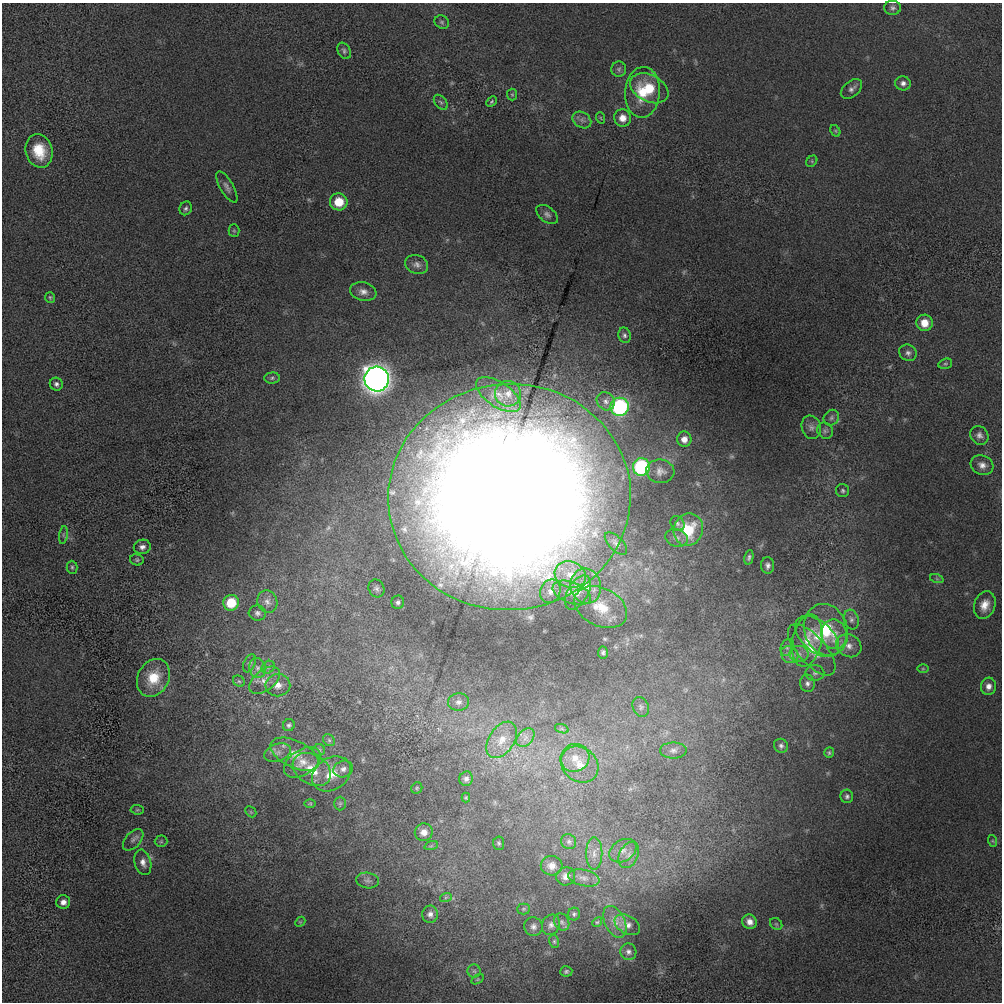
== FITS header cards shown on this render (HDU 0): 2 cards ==
NAXIS1  =                 1000 / length of data axis 1
NAXIS2  =                 1000 / length of data axis 2

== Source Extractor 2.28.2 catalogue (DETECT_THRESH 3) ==
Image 1000 x 1000 px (HDU 0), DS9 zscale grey, 1 PNG px = 1 image px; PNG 1004 x 1004 px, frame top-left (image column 1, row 1000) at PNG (2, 3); each listed source drawn as its Kron ellipse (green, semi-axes under 4 px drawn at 4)
Background -32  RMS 200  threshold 615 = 3 sigma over >= 5 px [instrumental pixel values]
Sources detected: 152; all 152 listed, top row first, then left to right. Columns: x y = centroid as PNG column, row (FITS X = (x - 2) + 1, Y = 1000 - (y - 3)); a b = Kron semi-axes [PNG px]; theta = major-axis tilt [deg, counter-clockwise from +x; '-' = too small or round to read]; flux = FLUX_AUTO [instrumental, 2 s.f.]
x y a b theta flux
893 8 8 7 - 4.4e+04
442 22 7 6 - 2.9e+04
344 51 9 6 -63 3.7e+04
619 69 7 7 - 3.8e+04
903 83 8 7 - 6.1e+04
649 88 20 13 -27 4.7e+05
851 89 12 8 41 6.3e+04
643 92 25 17 86 4.9e+05
512 94 6 5 - 2.0e+04
441 102 8 5 -49 3.5e+04
492 102 6 4 44 2.3e+04
601 118 6 3 -70 1.3e+04
622 118 8 8 - 1.3e+05
582 120 10 7 -33 6.3e+04
835 131 6 4 -60 2.1e+04
39 151 17 13 -75 3.9e+05
812 161 6 5 - 1.8e+04
227 187 18 6 -60 6.7e+04
339 202 9 8 - 3.2e+05
186 208 7 6 - 3.5e+04
547 214 12 7 -39 5.8e+04
234 231 6 5 - 1.9e+04
417 264 12 9 -21 7.2e+04
363 292 13 9 -13 9.9e+04
50 297 5 5 - 2.1e+04
924 323 8 8 - 2.0e+05
624 335 8 6 -76 3.8e+04
908 353 9 8 - 5.5e+04
945 364 7 5 15 2.1e+04
272 378 8 5 2 3.1e+04
377 379 12 12 - 1.2e+07
56 384 6 6 - 4.1e+04
508 394 13 12 - 1.5e+05
498 395 25 12 -34 2.7e+05
606 401 10 8 -46 6.8e+04
620 407 9 9 - 1.7e+06
831 418 8 7 - 4.7e+04
811 427 12 9 -71 7.4e+04
825 431 8 7 - 4.7e+04
979 435 10 8 -50 6.3e+04
684 439 7 7 - 9.7e+04
982 465 12 9 -25 9.5e+04
641 467 9 8 - 1.4e+06
660 471 14 11 -7 9.3e+04
843 491 6 6 - 3.1e+04
509 497 121 113 4 5.3e+07
677 523 8 6 -49 3.3e+04
688 530 16 14 72 5.5e+05
63 535 9 4 82 3.1e+04
676 538 11 8 -17 6.8e+04
616 543 14 7 -44 6.2e+04
142 547 8 7 - 7.0e+04
749 557 7 4 78 3.3e+04
137 560 7 5 -12 2.5e+04
768 565 8 6 89 4.9e+04
72 567 6 5 - 2.6e+04
570 574 16 13 -19 2.6e+05
937 579 7 4 -19 2.7e+04
586 586 18 15 -78 2.8e+05
376 588 9 7 -61 4.8e+04
550 591 12 10 68 9.4e+04
578 592 19 10 60 1.6e+05
572 593 20 10 -21 1.6e+05
267 602 11 10 - 8.3e+04
398 602 6 6 - 4.1e+04
231 603 8 7 - 4.2e+05
985 605 14 10 71 1.7e+05
601 607 28 19 -26 4.4e+05
257 613 9 7 -3 4.8e+04
851 619 10 7 -74 5.6e+04
826 630 26 21 -71 7.7e+05
834 634 15 13 -78 2.2e+05
817 637 26 15 -41 3.1e+05
807 640 26 15 79 3.3e+05
849 646 13 11 -30 1.3e+05
787 647 9 6 65 4.5e+04
812 650 32 14 -48 3.5e+05
603 652 6 5 - 3.0e+04
799 654 9 8 - 8.1e+04
790 655 9 8 - 7.5e+04
249 663 9 5 65 3.7e+04
268 667 7 5 43 3.7e+04
257 668 10 8 -74 7.8e+04
923 669 6 4 0 1.6e+04
815 673 9 8 - 5.0e+04
153 678 20 15 62 3.9e+05
264 680 18 10 38 1.5e+05
239 681 6 5 - 2.3e+04
807 683 9 7 -81 5.4e+04
278 685 12 11 - 1.2e+05
988 686 8 7 - 8.2e+04
458 702 10 8 2 8.2e+04
641 707 10 8 -66 5.6e+04
289 725 6 6 - 3.4e+04
562 729 7 4 -19 2.7e+04
525 738 11 7 47 8.5e+04
329 740 7 5 -45 2.7e+04
502 740 20 12 57 2.4e+05
781 746 7 6 - 4.0e+04
319 750 6 6 - 2.9e+04
673 750 13 8 0 7.3e+04
277 753 14 8 20 9.5e+04
829 753 5 5 - 2.3e+04
295 754 26 13 -26 2.8e+05
575 758 15 13 36 2.2e+05
302 762 20 12 33 1.9e+05
580 764 20 17 -40 2.8e+05
312 769 20 14 -32 3.4e+05
343 769 10 8 19 7.0e+04
331 774 21 15 34 2.9e+05
466 779 7 7 - 5.3e+04
417 788 6 5 - 2.0e+04
847 796 6 6 - 3.9e+04
466 798 5 4 - 1.6e+04
310 803 6 4 0 1.6e+04
340 803 7 5 89 2.2e+04
137 810 7 4 -6 2.2e+04
251 812 6 4 -46 2.0e+04
424 832 9 9 - 1.2e+05
133 840 13 7 48 6.5e+04
161 841 6 6 - 2.6e+04
993 841 6 4 -71 1.6e+04
569 842 8 7 - 4.2e+04
499 843 6 5 - 2.7e+04
431 846 7 4 19 2.2e+04
623 851 14 10 32 1.4e+05
594 853 16 8 -89 1.3e+05
629 855 14 9 63 1.1e+05
143 862 13 8 -75 9.8e+04
552 866 11 9 -3 1.0e+05
566 876 9 9 - 8.8e+04
584 878 16 8 -12 9.5e+04
368 880 11 7 -9 5.8e+04
446 897 6 4 19 2.0e+04
63 902 7 7 - 8.0e+04
523 909 6 5 - 2.2e+04
430 914 9 8 - 6.3e+04
574 914 6 6 - 2.9e+04
300 922 6 4 43 1.8e+04
562 922 9 7 -62 4.5e+04
597 922 5 4 - 1.7e+04
615 922 17 10 -64 1.3e+05
750 922 7 7 - 9.9e+04
776 924 7 5 -45 2.5e+04
551 925 10 9 - 7.0e+04
627 925 14 9 -30 1.0e+05
533 927 9 9 - 6.3e+04
554 941 6 5 - 2.3e+04
628 952 8 8 - 5.5e+04
474 971 6 6 - 3.5e+04
566 971 6 5 - 3.0e+04
478 979 7 4 32 1.7e+04